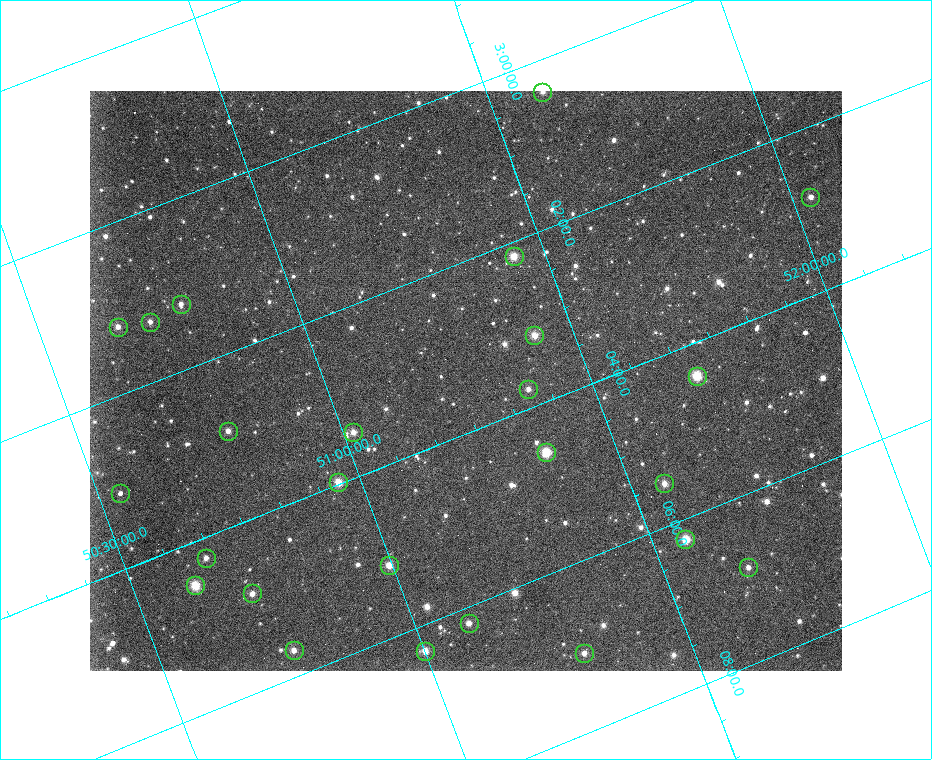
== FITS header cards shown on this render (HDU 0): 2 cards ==
NAXIS1  =                  752 / length of data axis 1
NAXIS2  =                  580 / length of data axis 2

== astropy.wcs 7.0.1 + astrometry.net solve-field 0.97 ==
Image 752 x 580 px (HDU 0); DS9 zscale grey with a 90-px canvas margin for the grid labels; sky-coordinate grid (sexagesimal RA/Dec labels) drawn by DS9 from the SOLVED WCS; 25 Tycho-2 reference stars matched to detected sources circled (green)
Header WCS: RA---TAN/DEC--TAN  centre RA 03:03:12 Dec +51:19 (45.80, +51.31 deg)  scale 7.39 x 7.13 arcsec/px (non-square pixels)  FOV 92.6' x 69.0'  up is -69 deg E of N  parity flipped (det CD > 0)
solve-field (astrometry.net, Tycho-2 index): SOLVED blind (the header's WCS was not the basis of the solution)
Solved WCS: RA---TAN-SIP/DEC--TAN-SIP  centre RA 03:03:23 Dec +51:16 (45.85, +51.27 deg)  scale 7.2 x 6.95 arcsec/px (non-square pixels)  FOV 90.2' x 67.2'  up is -69 deg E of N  parity flipped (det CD > 0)
** header WCS and blind solve DISAGREE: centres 3.14' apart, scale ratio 0.974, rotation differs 0 deg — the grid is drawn from the SOLVED WCS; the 'Header WCS' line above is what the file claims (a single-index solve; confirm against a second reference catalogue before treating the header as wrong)
Tycho-2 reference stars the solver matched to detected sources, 25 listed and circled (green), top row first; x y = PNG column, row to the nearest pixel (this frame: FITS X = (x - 90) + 1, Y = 580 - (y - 91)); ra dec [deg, ICRS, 3 dp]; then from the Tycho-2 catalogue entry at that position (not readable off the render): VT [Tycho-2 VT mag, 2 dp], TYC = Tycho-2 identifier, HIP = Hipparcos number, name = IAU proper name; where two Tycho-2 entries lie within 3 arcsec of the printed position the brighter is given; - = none
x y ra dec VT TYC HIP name
542 92 45.097 +51.605 10.04 3322-360-1 - -
810 197 45.709 +52.035 10.12 3322-1363-1 - -
514 256 45.543 +51.440 9.07 3322-669-1 14125 -
181 304 45.307 +50.785 10.33 3322-355-1 - -
150 322 45.324 +50.716 10.85 3322-30-1 - -
118 327 45.302 +50.652 10.16 3322-389-1 - -
534 335 45.795 +51.425 9.32 3322-616-1 - -
697 376 46.099 +51.700 9.39 3322-446-1 - -
528 389 45.943 +51.376 10.18 3322-800-1 - -
228 431 45.722 +50.786 9.85 3322-107-1 - -
353 432 45.867 +51.020 9.84 3322-2-1 - -
546 452 46.146 +51.366 9.12 3322-652-1 14309 -
338 482 45.992 +50.958 8.91 3322-223-1 14268 -
664 483 46.373 +51.564 9.69 3322-292-1 - -
120 493 45.778 +50.543 10.91 3318-717-1 - -
685 539 46.559 +51.564 8.63 3322-475-1 14425 -
206 558 46.059 +50.658 10.46 3322-866-1 - -
389 565 46.289 +50.994 9.41 3322-338-1 - -
748 567 46.714 +51.660 10.27 3322-678-1 - -
195 585 46.125 +50.619 9.70 3318-531-1 - -
252 593 46.212 +50.719 10.04 3322-915-1 - -
469 623 46.546 +51.102 9.84 3322-561-1 14420 -
294 650 46.421 +50.757 10.38 3322-385-1 - -
425 651 46.577 +51.001 10.34 3322-1411-1 - -
584 653 46.767 +51.295 10.10 3322-816-1 14490 -